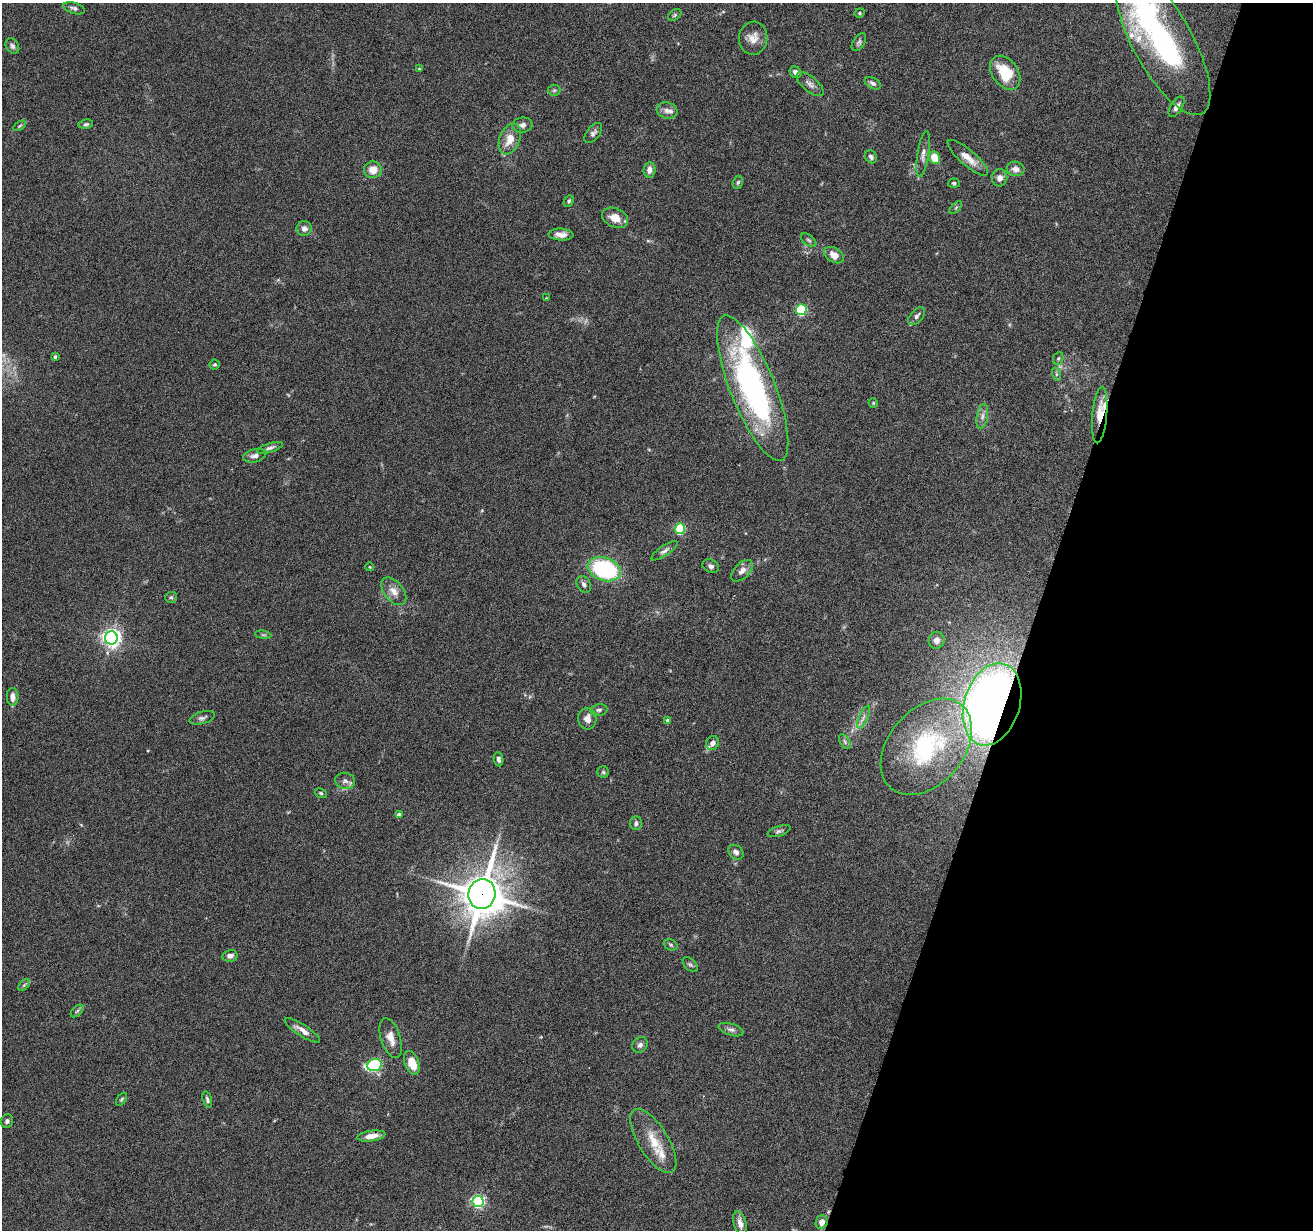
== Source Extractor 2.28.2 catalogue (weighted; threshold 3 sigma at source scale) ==
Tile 8 of 4 x 4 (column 4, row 2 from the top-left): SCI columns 3935-5245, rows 2713-3940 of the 5245 x 5297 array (HDU 1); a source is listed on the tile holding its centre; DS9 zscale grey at full resolution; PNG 1315 x 1232 px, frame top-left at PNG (2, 3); each listed source drawn as its Kron ellipse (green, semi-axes under 4 px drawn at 4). Shown black and unused: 21% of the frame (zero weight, under 4 of 8 exposures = <1% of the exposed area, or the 3 px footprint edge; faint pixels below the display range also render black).
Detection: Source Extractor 2.28.2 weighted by HDU 2 'WHT'; one run over the whole footprint, this tile lists its part. Background 0.0769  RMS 0.0044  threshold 0.0181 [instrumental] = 3 sigma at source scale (4.09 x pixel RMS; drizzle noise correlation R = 1.36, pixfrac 0.8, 0.05/0.05 arcsec/px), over >= 5 px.
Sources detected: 107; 1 too faint to see at this stretch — neither listed nor drawn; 6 inside a brighter listed object's ellipse — not listed separately; the other 100 listed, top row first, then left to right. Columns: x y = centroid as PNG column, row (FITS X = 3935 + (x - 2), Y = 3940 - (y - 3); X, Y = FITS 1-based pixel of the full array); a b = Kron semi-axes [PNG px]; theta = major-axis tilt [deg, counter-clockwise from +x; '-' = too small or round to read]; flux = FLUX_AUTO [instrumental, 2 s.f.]
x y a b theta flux
74 8 11 5 -17 1.3
860 13 5 4 - 0.59
675 15 7 5 37 0.68
753 38 16 14 81 4.6
859 42 10 6 58 1
1163 42 82 29 -61 83
12 46 8 6 -57 1.2
419 69 4 3 - 0.34
795 72 6 5 - 1.6
1005 73 19 13 -54 13
873 83 9 5 -26 1.2
810 84 16 7 -40 2
554 90 6 5 - 0.78
1177 107 11 5 58 2.1
667 111 10 8 -15 2.3
86 124 7 4 10 0.77
522 125 10 7 8 1.6
19 126 7 4 32 0.61
593 133 12 6 52 1.4
510 139 16 10 67 5.7
923 154 23 5 81 2.3
871 157 7 5 -52 1.2
934 158 6 5 - 7.7
968 158 26 7 -41 5
1016 169 9 7 -13 2.3
373 170 9 8 - 5
649 170 8 6 86 2.3
1000 178 8 7 - 2.4
738 182 7 5 72 0.73
954 183 6 4 -5 0.67
569 201 6 4 62 0.78
956 208 8 3 45 0.52
615 218 13 9 -25 4.6
304 229 7 7 - 1.7
561 235 12 6 -3 2.7
809 240 9 5 -38 0.85
834 255 10 7 -30 4.2
546 298 3 3 - 0.26
801 310 5 5 - 37
917 316 10 6 50 1.5
55 357 4 3 - 0.8
1058 358 6 5 - 0.72
215 364 5 5 - 0.57
1056 374 6 4 -72 0.7
753 388 78 22 -68 110
873 403 5 4 - 0.45
1100 415 28 7 85 8.1
982 416 13 5 80 1.8
270 448 13 4 18 1.2
255 456 12 6 14 1.9
680 529 5 5 - 32
664 551 15 5 34 1.5
711 566 8 6 -21 1.2
370 567 4 3 - 0.29
604 569 17 11 -19 46
742 571 13 7 45 2.5
584 584 9 6 -59 1.4
394 591 16 9 -51 3.6
171 597 6 5 - 0.68
263 635 8 4 -8 0.63
111 638 6 6 - 190
936 640 8 8 - 2.3
13 697 9 5 -86 3
992 704 42 28 72 330
599 710 8 5 11 1.1
863 717 12 4 65 1.6
202 718 13 6 15 1.3
587 719 11 9 -85 2.9
668 721 4 4 - 2.6
845 742 8 4 -60 0.97
712 743 7 6 - 2.4
926 747 55 37 49 48
498 759 7 5 -81 1.3
603 772 5 5 - 0.62
345 781 10 8 -12 1.9
321 793 6 4 -23 0.59
399 815 4 4 - 1.7
636 823 7 6 - 1
779 831 12 5 18 1
736 852 8 6 -43 1.7
482 894 15 13 75 1200
671 945 7 5 -28 0.69
230 956 8 5 12 1.8
690 965 9 5 -44 0.88
24 985 7 4 45 0.74
77 1011 7 4 45 0.69
302 1030 21 5 -33 3.1
731 1030 13 6 -16 1.4
391 1038 21 10 -73 4.4
640 1045 8 7 - 1.5
412 1063 12 7 -70 7.6
374 1065 7 5 15 59
121 1099 7 4 56 0.61
207 1100 8 4 -76 0.9
7 1121 7 6 - 1.1
371 1136 14 5 8 3.6
653 1141 36 15 -59 10
478 1201 5 5 - 73
822 1222 7 6 - 3.2
740 1223 12 6 -75 2.6
Overlapping masked pixels (flux is a lower limit): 3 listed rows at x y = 1100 415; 992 704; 482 894
Isophote crosses this tile's border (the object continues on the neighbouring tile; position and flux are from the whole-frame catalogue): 1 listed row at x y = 1163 42